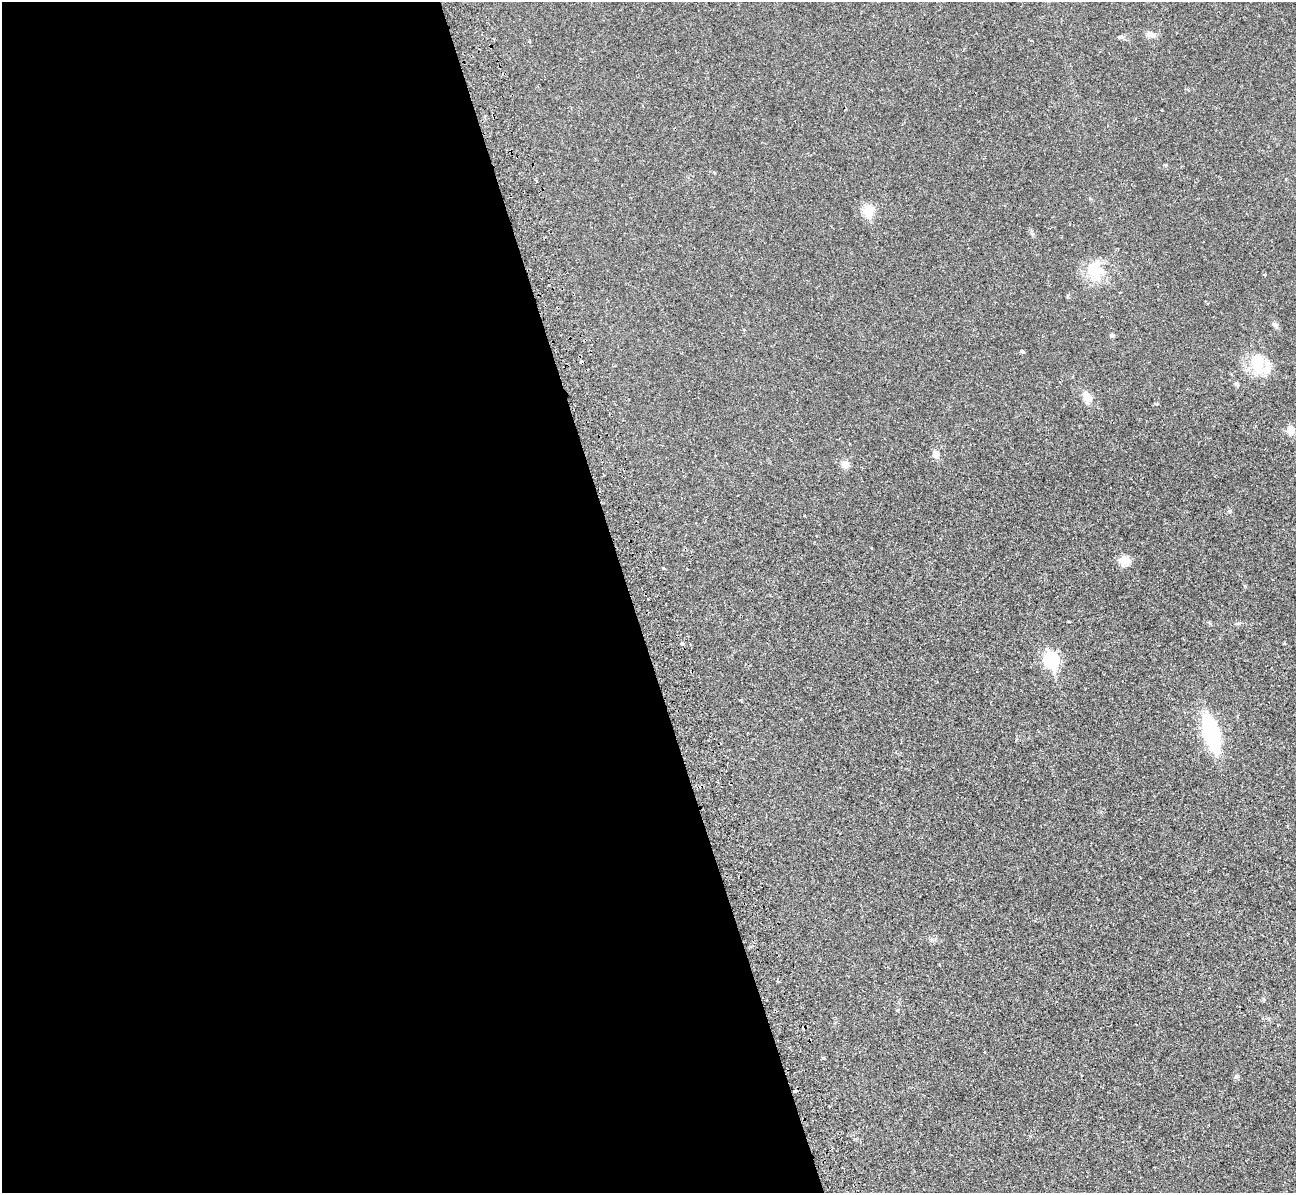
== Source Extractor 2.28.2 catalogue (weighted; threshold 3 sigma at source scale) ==
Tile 9 of 4 x 4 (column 1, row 3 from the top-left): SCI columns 14-1307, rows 1496-2686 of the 5239 x 5221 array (HDU 1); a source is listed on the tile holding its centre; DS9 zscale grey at full resolution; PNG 1298 x 1195 px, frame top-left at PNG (2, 2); no overlay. Shown black and unused: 49% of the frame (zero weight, under 2 of 3 exposures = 3% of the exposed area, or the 3 px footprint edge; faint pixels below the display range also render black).
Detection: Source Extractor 2.28.2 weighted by HDU 2 'WHT'; one run over the whole footprint, this tile lists its part. Background 0.0282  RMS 0.004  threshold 0.0182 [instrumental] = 3 sigma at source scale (4.5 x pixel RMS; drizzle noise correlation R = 1.50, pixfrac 1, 0.05/0.05 arcsec/px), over >= 5 px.
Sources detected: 24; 1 inside a brighter object's white glare — not listed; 1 inside a brighter listed object's ellipse — not listed separately; the other 22 listed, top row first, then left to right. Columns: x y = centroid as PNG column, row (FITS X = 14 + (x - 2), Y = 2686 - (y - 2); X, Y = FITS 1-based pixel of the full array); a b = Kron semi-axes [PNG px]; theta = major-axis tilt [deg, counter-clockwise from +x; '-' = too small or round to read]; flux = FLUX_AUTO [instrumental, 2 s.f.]
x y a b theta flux
1150 34 12 7 -2 1.8
1165 165 5 4 - 0.48
868 211 6 5 - 21
1094 272 30 20 -87 11
1264 275 3 3 - 0.79
1275 325 8 6 -47 1.2
1112 335 5 5 - 0.7
1022 351 4 3 - 1.9
1257 363 27 17 -89 12
1237 384 7 5 -40 0.77
1087 397 14 9 -68 3.9
1290 430 6 5 - 8.2
936 454 6 5 - 4.1
845 464 9 8 - 2.5
1124 561 13 12 - 3.6
663 568 3 3 - 1
682 643 4 3 - 2.5
1051 660 8 7 - 62
1211 733 26 12 -73 44
824 1058 4 4 - 0.48
1236 1077 6 5 - 0.72
795 1091 4 3 - 0.61
Overlapping masked pixels (flux is a lower limit): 1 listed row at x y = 795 1091
Unlisted compact peaks at least as high as the median listed source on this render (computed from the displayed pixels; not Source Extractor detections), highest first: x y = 1121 37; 1230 511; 1284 643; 1239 623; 1157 404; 897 1010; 1245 586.